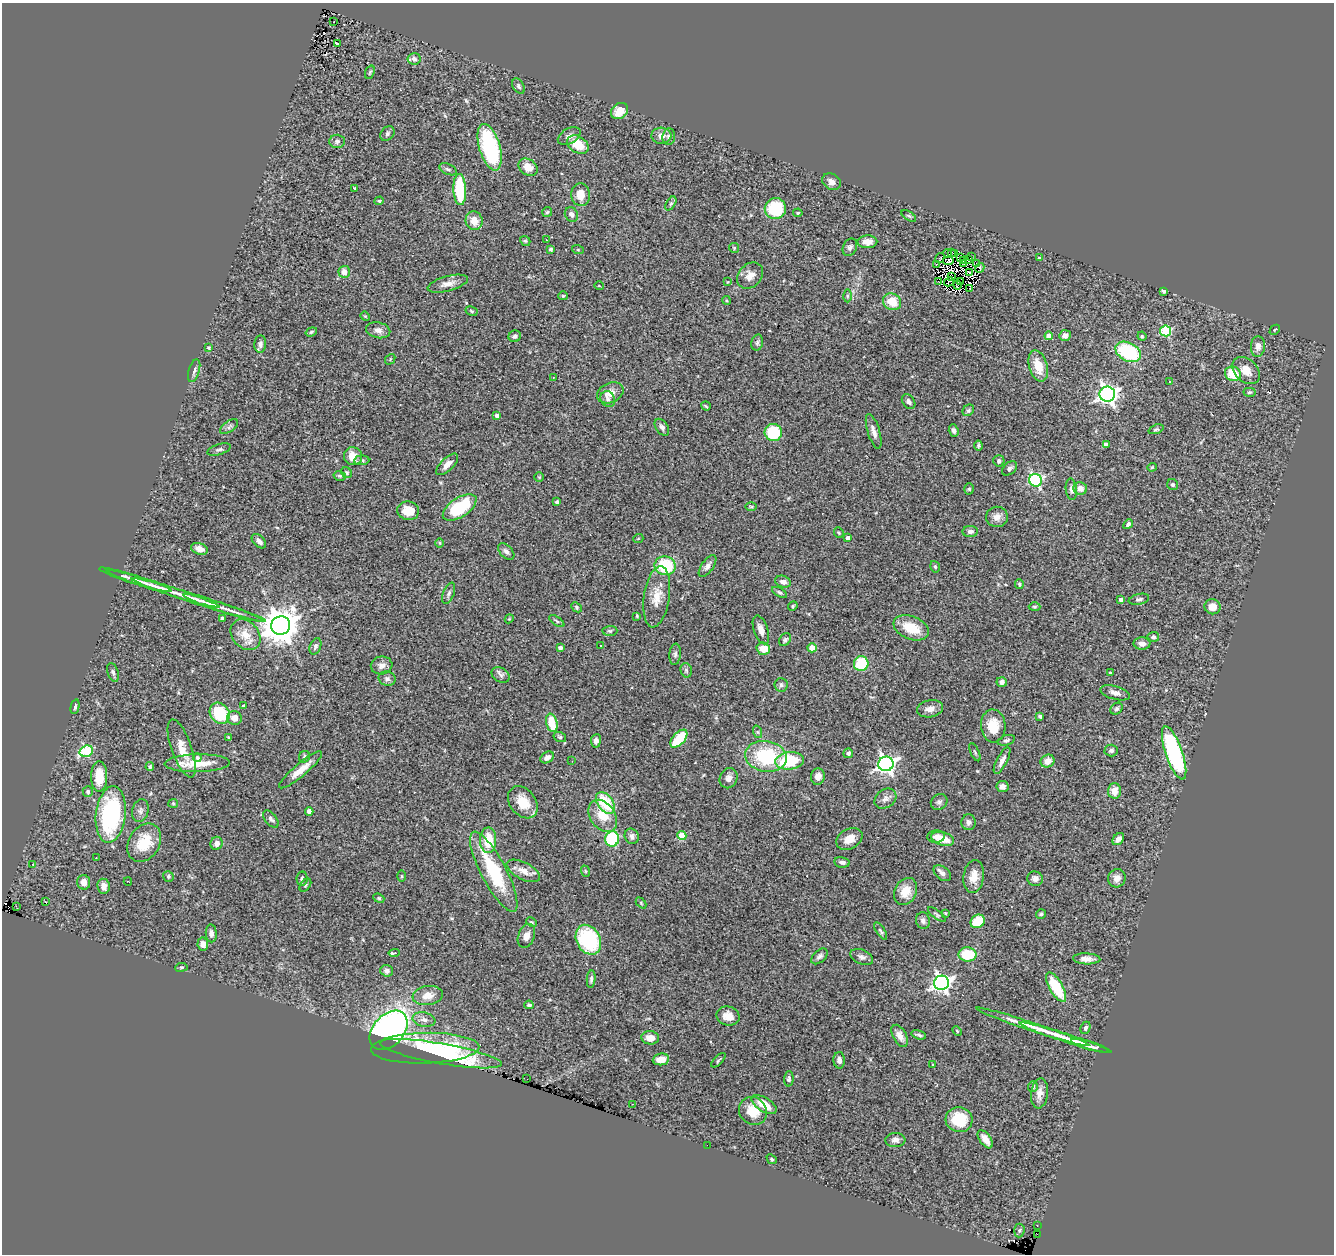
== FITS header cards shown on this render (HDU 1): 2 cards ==
NAXIS1  =                 1332
NAXIS2  =                 1252

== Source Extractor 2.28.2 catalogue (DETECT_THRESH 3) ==
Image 1332 x 1252 px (HDU 1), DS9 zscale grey, 1 PNG px = 1 image px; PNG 1336 x 1256 px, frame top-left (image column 1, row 1252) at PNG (2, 3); each listed source drawn as its Kron ellipse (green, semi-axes under 4 px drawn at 4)
Background 0.879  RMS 0.058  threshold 0.173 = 3 sigma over >= 5 px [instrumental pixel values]
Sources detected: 319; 4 with non-positive FLUX_AUTO (blend fragments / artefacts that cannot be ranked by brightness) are neither listed nor drawn; the other 315 listed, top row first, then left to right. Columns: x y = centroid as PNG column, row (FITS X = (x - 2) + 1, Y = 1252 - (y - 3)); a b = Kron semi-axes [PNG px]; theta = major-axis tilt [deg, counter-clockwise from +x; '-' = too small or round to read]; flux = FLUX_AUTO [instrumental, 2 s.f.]
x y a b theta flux
334 21 3 2 - 7.5
337 44 3 3 - 31
414 59 6 6 - 14
370 72 7 4 70 6.3
518 86 8 5 -60 8.8
620 111 9 7 36 63
387 134 8 6 47 9.5
569 136 12 7 30 20
661 136 10 8 -3 25
669 136 8 6 82 13
337 141 8 6 -3 10
578 145 12 8 -32 82
490 147 24 10 -74 410
528 167 10 7 -34 52
448 169 9 5 -24 10
831 182 10 7 -33 20
355 188 3 3 - 9.4
460 190 15 6 -88 210
581 195 11 9 -86 43
379 201 5 4 - 5.3
671 203 8 4 58 7.1
775 208 10 10 - 180
547 212 5 5 - 6.1
798 213 5 4 - 5.9
571 214 7 6 - 15
909 216 8 4 -35 5.7
474 221 9 8 - 43
546 240 3 2 - 6.2
525 241 5 4 - 5.5
867 242 10 6 1 36
850 247 9 6 63 12
734 248 5 5 - 4.4
551 249 4 4 - 7.9
578 250 6 4 -19 4.2
947 253 4 2 - 3.6
951 253 2 2 - 49
955 254 3 3 - 3.3
961 257 2 2 - 2.2
971 257 2 2 - 4.7
940 258 5 3 - 2.6
1039 258 3 3 - 6.8
969 260 3 2 - 2
948 261 5 3 - 7.5
963 261 3 3 - 2.4
936 264 3 3 - 14
964 264 3 2 - 2.8
977 264 3 3 - 12
980 268 5 2 - 4.4
344 272 6 5 - 28
970 272 3 2 - 1.7
750 275 14 11 45 36
952 277 2 2 - 1.6
728 282 3 3 - 3.6
938 282 3 2 - 3.6
949 282 5 2 - 4.9
960 282 4 2 - 3.4
448 284 21 7 15 32
957 285 4 2 - 2.6
599 286 5 3 - 2.7
970 289 2 2 - 3.5
1163 291 4 3 - 7.2
563 296 5 4 - 4.3
847 296 6 4 -89 6.1
726 300 4 3 - 3.8
892 302 9 8 - 74
472 311 6 4 -28 5.3
365 316 5 4 - 3.9
378 330 12 8 -13 20
1275 330 6 3 45 4.7
1165 331 5 5 - 300
311 332 6 4 19 5.8
1065 335 6 5 - 20
515 336 6 5 - 9
1049 336 4 4 - 34
1142 336 5 4 - 4.6
757 343 8 6 75 9.6
260 344 9 6 85 14
1258 346 10 7 85 21
209 348 3 3 - 6.8
1128 352 13 9 -28 320
390 359 6 4 49 4.9
1038 366 16 9 -75 77
194 371 11 5 73 14
1246 371 15 11 -43 51
1233 374 8 7 - 96
553 377 3 2 - 3.8
1170 382 3 2 - 5.6
1249 392 6 4 3 6.3
610 393 14 10 25 35
1107 394 7 7 - 1800
608 399 8 7 - 11
909 402 8 6 -53 14
706 406 5 2 - 4.5
968 410 6 5 - 6.8
497 415 4 4 - 17
229 427 10 5 36 12
662 427 9 6 -57 14
1156 429 8 4 21 6.3
954 430 6 4 -71 11
874 431 18 6 -73 23
773 432 9 8 - 180
1106 445 4 4 - 22
978 446 5 4 - 6.1
219 450 12 5 16 10
353 456 9 8 - 47
362 460 7 5 4 8
999 461 6 5 - 11
447 464 14 6 45 24
1152 467 4 4 - 3.8
1010 468 8 5 44 11
347 473 6 5 - 5.3
340 476 6 4 -14 6.4
539 477 4 4 - 3.5
1036 480 6 6 - 540
1173 485 6 5 - 6.7
1080 488 7 6 - 26
969 489 6 5 - 7.1
1071 489 11 5 -84 13
557 502 4 4 - 11
460 507 19 9 34 250
751 507 6 4 -1 4.5
408 511 11 9 -8 51
997 517 11 10 - 25
1128 524 5 4 - 11
970 531 8 5 1 13
839 533 5 4 - 5.6
848 538 4 4 - 16
638 539 5 3 - 3.4
259 541 8 5 -44 19
440 543 5 3 - 3.6
199 549 8 5 -17 26
506 551 10 6 -46 13
665 566 10 9 - 210
707 566 13 6 55 18
935 567 6 4 -73 6.1
135 580 38 4 -17 34
783 582 8 6 -16 20
1019 584 5 4 - 5.1
163 589 59 4 -18 54
780 592 8 4 -29 7.5
449 593 11 5 68 11
657 597 31 13 81 73
1139 599 10 5 12 11
199 600 71 4 -18 62
1121 600 4 4 - 15
793 606 5 4 - 4.9
577 607 6 4 -44 5.4
1034 607 6 4 -2 5.5
1212 607 8 7 - 43
223 608 42 4 -18 41
637 616 4 3 - 4.1
222 618 4 3 - 8.9
509 619 4 3 - 3.6
557 621 8 3 -34 6.4
281 625 9 9 - 9000
911 628 18 11 -22 94
761 630 15 7 -71 27
610 631 7 5 2 6.8
245 635 17 13 -48 59
1153 637 6 5 - 8.1
785 640 7 5 51 7.7
1142 644 8 6 -1 25
600 645 2 2 - 3.4
315 646 8 5 69 11
560 648 4 3 - 13
812 648 4 4 - 79
763 649 7 6 - 54
675 654 11 5 84 10
861 664 7 7 - 160
382 665 11 9 10 20
686 670 7 5 -76 8
113 672 10 5 -74 10
1110 673 3 3 - 7.6
501 675 9 7 -35 12
387 679 8 7 - 12
1002 682 5 5 - 16
781 685 7 6 - 8.8
1115 693 15 6 -15 23
244 706 4 3 - 6.9
75 707 7 4 77 7.7
930 709 13 8 11 28
1117 709 7 5 44 8
220 713 11 9 -53 200
1040 716 3 3 - 6.6
234 718 7 7 - 31
552 723 9 5 -76 98
993 726 16 12 -86 73
758 732 6 4 -71 6.4
560 737 6 5 - 6.4
229 738 4 2 - 4.2
679 739 11 6 48 150
1006 740 9 5 18 8.9
596 741 7 5 81 15
182 748 30 10 -70 63
86 751 7 5 19 310
1111 751 7 6 - 10
975 752 10 3 -65 5.9
848 753 5 4 - 12
1174 753 28 8 -71 510
766 756 21 15 -9 280
304 757 6 5 - 7.8
547 757 7 5 30 19
197 758 4 4 - 7.2
1002 760 15 5 62 23
572 761 3 2 - 2.8
789 761 14 8 6 200
1048 761 7 6 - 34
197 763 32 9 1 93
886 764 7 7 - 1500
150 767 4 4 - 6.7
301 770 27 6 40 54
99 776 15 8 -90 87
818 777 8 7 - 25
729 778 10 9 - 20
1002 786 6 5 - 17
88 791 5 5 - 7.3
1114 791 8 6 88 40
885 799 12 9 37 20
523 802 18 13 -52 77
939 802 9 7 38 11
173 803 5 4 - 4.5
605 803 12 7 -55 160
140 811 11 8 75 17
309 811 4 4 - 25
111 814 28 15 83 490
603 816 17 12 -55 83
271 819 10 5 -51 12
969 822 8 7 - 16
632 836 8 7 - 16
682 836 4 4 - 110
936 837 9 6 4 17
612 839 7 7 - 230
849 839 14 10 28 45
943 839 12 6 -16 65
1118 839 7 5 49 18
488 840 13 8 88 100
144 843 20 15 58 110
217 843 6 6 - 20
96 858 3 2 - 4.2
842 862 8 5 -10 12
33 864 3 3 - 2.5
523 871 18 8 -27 39
585 871 6 3 -71 4
494 872 45 12 -62 260
942 873 10 6 -39 15
168 876 5 5 - 6.9
402 876 5 3 - 3.9
974 876 17 10 82 53
302 878 7 5 81 9.3
1117 878 9 8 - 29
1035 879 8 7 - 20
128 881 4 2 - 3.6
84 882 7 6 - 30
305 885 7 5 53 6.6
104 886 7 6 - 26
906 891 14 11 62 56
379 898 6 4 -23 5.1
45 902 3 2 - 4.2
641 903 6 4 -46 4.6
16 906 3 2 - 3.1
945 913 3 3 - 3.4
1041 914 5 5 - 6
937 915 11 3 -36 6.6
923 921 8 7 - 15
978 921 7 6 - 110
531 922 6 3 -27 4.9
881 931 10 4 -56 7.7
211 933 9 5 -86 13
526 936 12 8 70 30
588 940 16 11 -63 300
203 944 6 5 - 21
394 953 5 3 - 19
967 954 9 7 -2 130
819 956 10 6 43 12
862 957 12 7 -22 16
1087 959 13 5 -3 25
181 967 6 3 8 4.1
387 971 6 6 - 17
591 979 9 4 84 9.5
941 983 7 7 - 1500
1056 987 16 6 -60 160
428 996 15 9 9 44
529 1005 4 3 - 6.9
728 1016 11 9 -14 39
424 1020 11 7 -12 23
1033 1027 59 4 -18 86
1085 1028 6 4 66 9.1
389 1030 23 15 48 1500
957 1031 5 3 - 3.8
919 1035 7 3 -16 8.3
900 1036 12 6 -61 24
650 1038 9 6 -6 34
1066 1038 48 4 -18 61
1089 1046 19 4 -16 25
425 1048 54 15 1 360
441 1054 62 10 -10 180
661 1059 8 6 7 43
718 1060 9 3 46 5.5
839 1060 8 5 -88 14
933 1065 4 4 - 4.9
527 1079 3 2 - 3.1
789 1079 7 4 88 8.7
1033 1086 5 5 - 8.1
1040 1093 15 8 83 31
632 1104 2 2 - 1.9
764 1104 14 7 -32 70
753 1111 15 13 -45 79
959 1120 13 12 - 130
985 1139 10 5 -54 38
895 1140 10 7 3 17
707 1145 2 2 - 100
772 1159 6 4 -41 5.7
1037 1225 2 2 - 2
1019 1230 7 5 86 6.8
1037 1234 2 2 - 190
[4 non-positive-flux detections neither listed nor drawn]